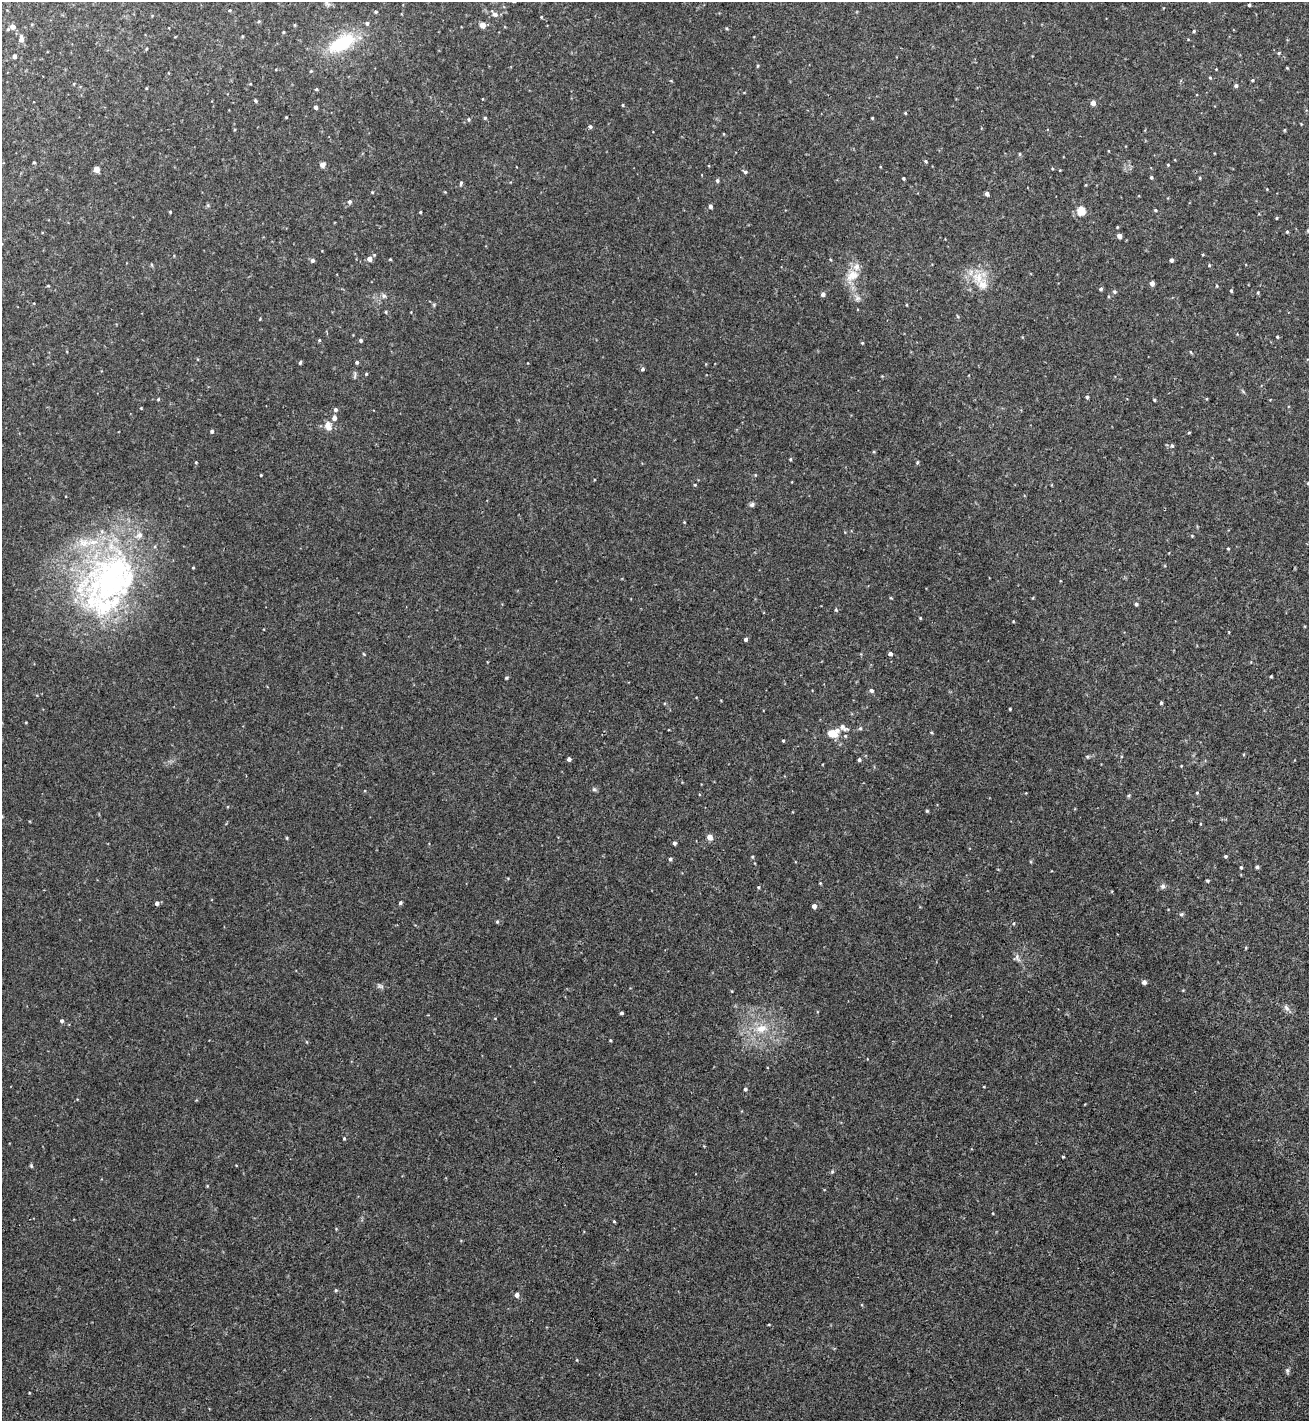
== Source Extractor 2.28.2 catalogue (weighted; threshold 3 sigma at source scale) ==
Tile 6 of 4 x 4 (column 2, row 2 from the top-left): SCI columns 1462-2768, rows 2843-4261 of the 5671 x 5681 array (HDU 1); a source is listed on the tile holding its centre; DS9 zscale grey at full resolution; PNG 1311 x 1423 px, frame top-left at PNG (2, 2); no overlay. Shown black and unused: <1% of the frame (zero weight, under 3 of 4 exposures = <1% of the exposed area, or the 3 px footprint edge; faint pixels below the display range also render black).
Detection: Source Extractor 2.28.2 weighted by HDU 2 'WHT'; one run over the whole footprint, this tile lists its part. Background 0.0189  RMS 0.005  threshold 0.0226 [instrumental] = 3 sigma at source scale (4.5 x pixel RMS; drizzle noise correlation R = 1.50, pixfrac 1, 0.05/0.05 arcsec/px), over >= 5 px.
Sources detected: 166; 7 inside a brighter listed object's ellipse — not listed separately; the other 159 listed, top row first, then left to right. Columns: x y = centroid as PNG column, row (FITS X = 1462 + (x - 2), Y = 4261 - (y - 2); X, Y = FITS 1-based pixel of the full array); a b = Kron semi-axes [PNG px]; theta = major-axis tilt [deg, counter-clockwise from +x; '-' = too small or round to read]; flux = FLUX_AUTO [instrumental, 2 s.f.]
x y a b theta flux
1249 5 3 3 - 0.88
230 10 4 3 - 0.44
376 12 4 4 - 0.64
495 14 7 6 - 1.8
541 17 3 3 - 0.37
482 25 4 4 - 5.1
13 27 6 5 - 2.9
727 29 4 3 - 0.52
1194 31 4 4 - 0.61
283 32 5 3 - 0.41
242 36 3 3 - 0.5
21 39 6 5 - 3
342 43 35 17 30 26
1279 53 4 4 - 0.55
14 56 4 4 - 1.3
758 66 4 3 - 0.5
1287 68 3 3 - 0.38
1216 69 3 3 - 0.3
1210 78 4 4 - 0.52
1252 80 4 3 - 0.56
1236 86 5 4 - 1
316 89 4 4 - 0.55
255 101 4 4 - 0.66
1093 103 4 4 - 3
623 105 4 3 - 0.42
316 107 4 3 - 1.5
905 113 4 3 - 0.48
485 118 4 4 - 0.64
872 118 3 3 - 0.48
469 119 5 4 - 0.7
590 127 5 5 - 0.92
1285 130 5 3 - 0.45
1020 154 5 3 - 0.57
926 161 5 4 - 0.56
34 162 3 3 - 0.5
323 165 6 6 - 1.9
1168 165 3 3 - 0.44
96 169 4 4 - 5.8
1060 170 4 2 - 0.33
745 172 5 5 - 0.86
1151 177 4 3 - 0.84
903 178 3 3 - 0.65
1200 178 3 3 - 0.45
717 181 5 4 - 0.93
461 183 6 3 75 0.74
372 192 4 3 - 0.43
987 194 4 3 - 1.8
350 202 5 5 - 1.1
710 206 5 4 - 1.4
1155 210 4 3 - 0.6
1081 211 5 5 - 18
170 212 3 3 - 0.51
420 212 3 3 - 0.52
1277 218 4 3 - 0.46
1287 232 4 3 - 0.54
1119 236 4 4 - 3.2
369 259 5 5 - 3
390 259 3 3 - 0.42
312 260 5 4 - 1.2
1171 260 4 3 - 1.4
152 265 5 3 - 0.5
1209 265 4 4 - 0.46
852 275 19 12 32 7.3
978 277 19 15 -43 10
1152 283 4 4 - 3
48 286 4 3 - 0.44
1101 289 4 4 - 0.94
1231 291 3 3 - 0.62
1114 292 6 5 - 0.74
1258 292 4 3 - 0.53
823 294 4 4 - 1.7
384 296 6 5 - 1.1
857 298 8 6 35 1.5
386 312 5 3 - 0.48
1277 337 4 3 - 0.51
319 340 4 4 - 0.47
361 340 4 4 - 0.88
862 343 4 3 - 0.42
1191 352 5 3 - 0.47
357 362 4 4 - 0.86
300 363 5 3 - 0.6
643 369 5 4 - 0.88
366 374 4 4 - 0.5
1087 397 4 4 - 0.85
158 399 4 3 - 0.49
1154 400 4 3 - 0.6
141 408 3 3 - 0.37
335 410 5 4 - 1.2
334 418 6 5 - 2.1
328 426 12 8 -69 3.7
212 431 4 4 - 1
1189 432 5 3 - 0.47
1172 446 6 5 - 0.8
790 459 4 3 - 0.56
196 462 4 4 - 0.42
917 462 5 3 - 0.53
261 475 3 2 - 0.4
1308 483 5 4 - 0.61
695 485 4 3 - 0.46
752 505 6 6 - 1.1
1228 549 3 3 - 0.45
110 579 85 63 40 150
891 598 5 3 - 0.41
1136 604 4 4 - 0.93
836 610 5 4 - 0.67
920 618 4 3 - 0.47
746 639 4 4 - 1.2
890 654 4 4 - 1.6
1271 676 3 2 - 0.52
506 678 4 3 - 0.66
871 690 5 5 - 1.3
1161 703 4 3 - 0.67
1010 709 3 2 - 0.43
842 726 9 7 -77 2
860 728 5 4 - 0.74
931 732 4 3 - 0.53
832 733 8 6 5 13
783 740 3 3 - 0.54
569 759 4 4 - 1.6
859 760 4 4 - 1
1181 766 3 3 - 0.35
594 789 6 5 - 0.88
1197 793 4 4 - 0.5
1128 796 5 4 - 0.67
927 811 4 4 - 0.52
710 837 5 4 - 4.5
674 843 4 3 - 1.1
1225 856 4 4 - 0.76
752 857 4 4 - 0.52
670 859 4 4 - 0.93
1241 867 3 3 - 0.57
1257 867 4 3 - 0.99
1207 881 4 3 - 0.67
820 883 4 3 - 0.44
1163 886 6 6 - 1.3
758 887 4 4 - 0.5
157 903 4 4 - 1.6
400 903 4 4 - 0.92
814 906 4 4 - 2.5
1181 914 6 4 21 0.8
497 922 4 4 - 0.6
1017 957 12 4 -74 1.5
1144 982 4 4 - 1.7
380 986 10 4 -26 1.1
1286 1008 10 6 -53 1.7
621 1013 3 3 - 0.76
62 1021 5 5 - 0.81
761 1028 17 11 18 7.8
610 1040 3 3 - 0.55
745 1089 4 4 - 0.89
344 1138 4 3 - 0.56
1063 1157 3 3 - 0.48
31 1166 6 4 -69 0.61
207 1186 4 3 - 0.39
614 1221 4 3 - 0.48
336 1290 5 4 - 0.62
517 1295 4 4 - 2.5
769 1324 4 2 - 0.38
1287 1370 7 5 -89 1
Isophote crosses this tile's border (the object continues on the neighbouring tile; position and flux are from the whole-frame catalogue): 1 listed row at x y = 1308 483
Unlisted compact peaks at least as high as the median listed source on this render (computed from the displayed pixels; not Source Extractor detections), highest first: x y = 832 1172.